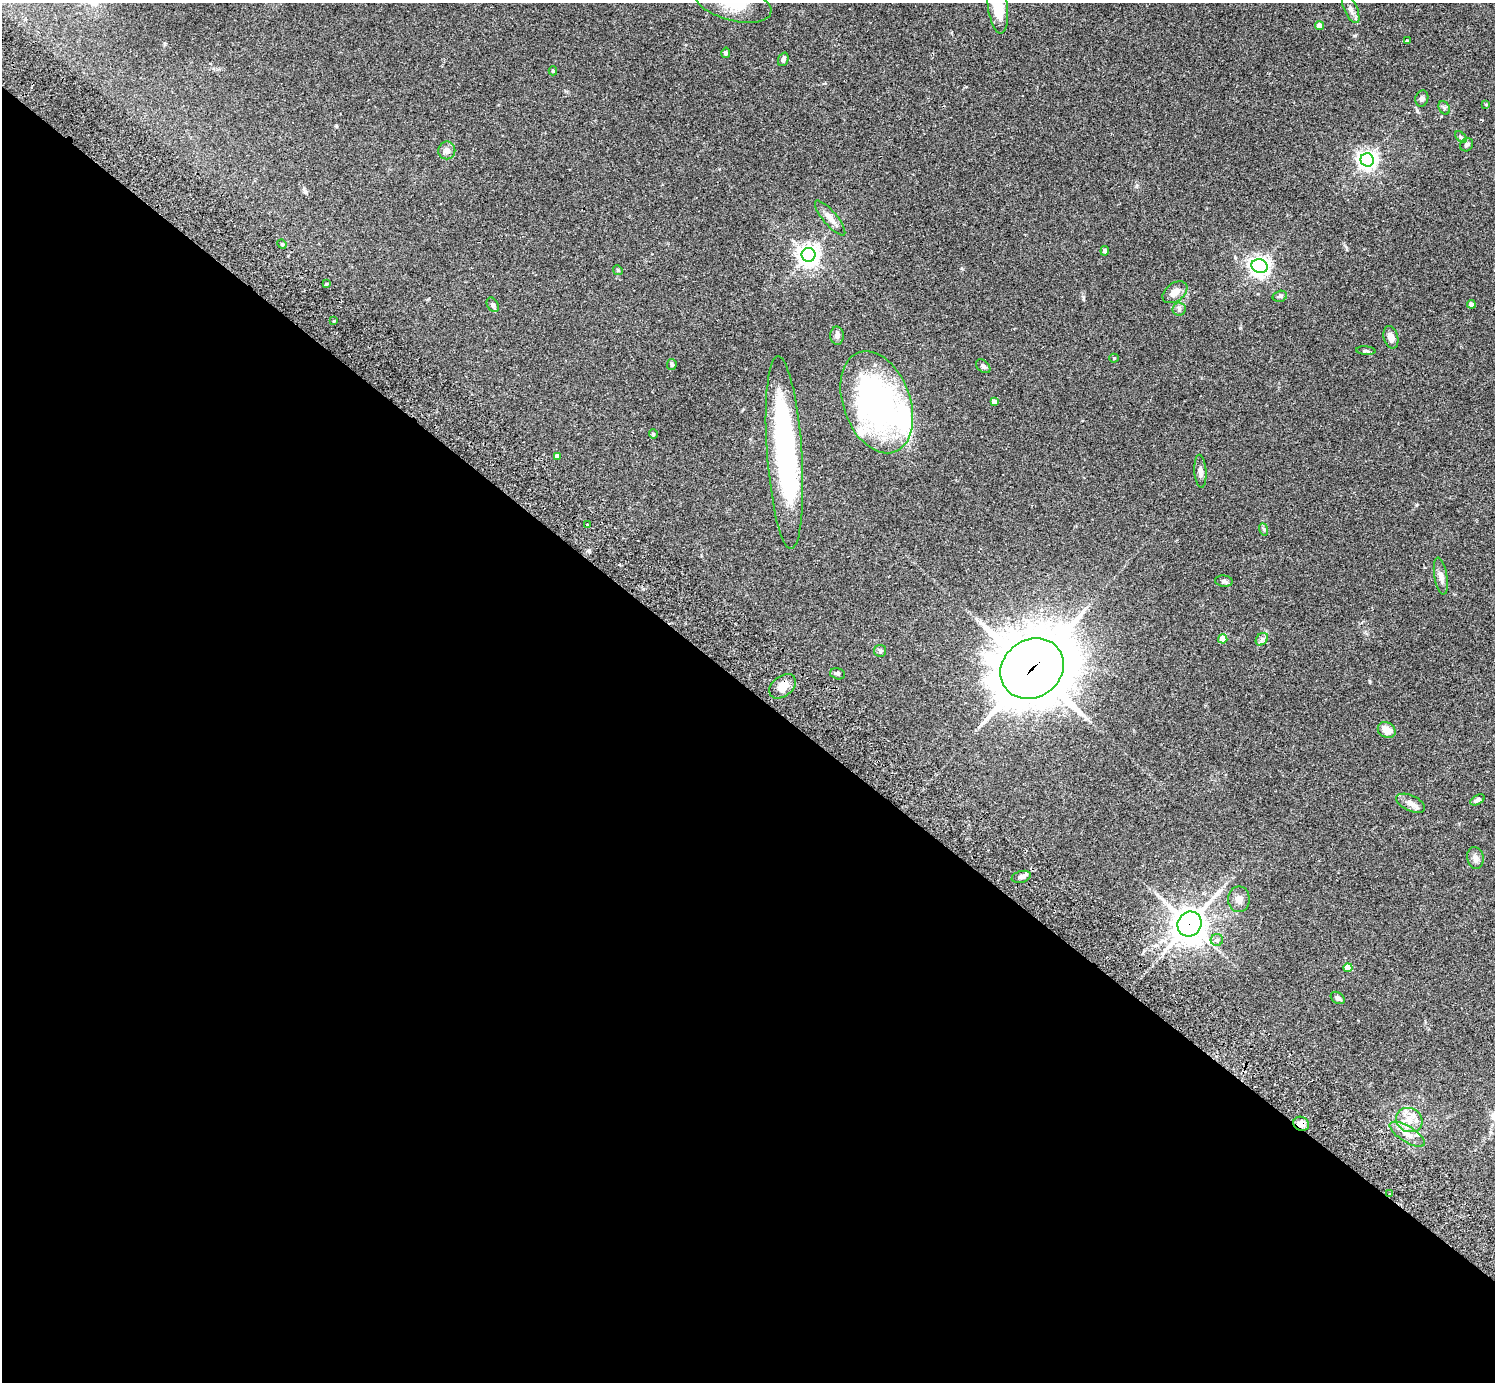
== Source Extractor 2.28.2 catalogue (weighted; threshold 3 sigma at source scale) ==
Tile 14 of 4 x 4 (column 2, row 4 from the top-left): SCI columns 1538-3030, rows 346-1725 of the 6059 x 6069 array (HDU 1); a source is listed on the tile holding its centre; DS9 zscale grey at full resolution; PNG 1497 x 1384 px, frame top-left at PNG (2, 3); each listed source drawn as its Kron ellipse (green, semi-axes under 4 px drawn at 4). Shown black and unused: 50% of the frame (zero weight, under 2 of 3 exposures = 3% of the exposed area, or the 3 px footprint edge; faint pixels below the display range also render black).
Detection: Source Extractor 2.28.2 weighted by HDU 2 'WHT'; one run over the whole footprint, this tile lists its part. Background 0.107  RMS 0.0065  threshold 0.029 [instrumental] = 3 sigma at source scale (4.5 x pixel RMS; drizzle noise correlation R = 1.50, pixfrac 1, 0.05/0.05 arcsec/px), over >= 5 px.
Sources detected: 68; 2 inside a brighter object's white glare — neither listed nor drawn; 2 inside a brighter listed object's ellipse — not listed separately; the other 64 listed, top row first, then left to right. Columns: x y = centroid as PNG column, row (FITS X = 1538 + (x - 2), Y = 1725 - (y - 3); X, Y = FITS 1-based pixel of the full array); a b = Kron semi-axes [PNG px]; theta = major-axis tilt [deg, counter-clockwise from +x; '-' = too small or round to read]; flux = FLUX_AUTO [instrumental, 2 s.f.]
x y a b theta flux
733 3 39 17 -15 24
998 5 28 10 -83 21
1351 9 15 6 -65 2.9
1319 26 4 4 - 6
1407 41 3 3 - 0.74
726 53 5 4 - 1.3
783 59 7 5 68 1.4
553 71 4 3 - 0.96
1422 98 8 6 73 1.8
1486 104 4 3 - 0.59
1444 108 7 5 -60 1.3
1461 137 7 4 -45 1
1467 145 7 6 - 1.6
447 150 9 8 - 3.5
1367 160 7 6 - 320
830 218 22 7 -50 5
282 244 5 4 - 0.79
1105 251 5 4 - 1.3
809 255 7 7 - 430
1259 266 8 6 -17 340
618 270 5 4 - 0.76
326 284 4 3 - 0.7
1175 292 14 9 36 5.3
1280 296 7 5 16 1.1
1471 304 4 4 - 2.9
493 305 8 5 -59 1.7
1179 309 6 6 - 1.5
334 321 3 3 - 1.3
837 336 9 7 -89 2.4
1391 337 11 7 -75 4.1
1366 351 9 4 -5 0.97
1114 358 4 4 - 0.57
672 364 5 4 - 1.1
983 366 8 5 -43 1.7
877 402 53 33 -70 170
994 402 4 4 - 2.7
653 434 4 4 - 0.73
784 453 97 17 -86 130
557 456 4 4 - 1.6
1200 471 16 6 -86 2.8
587 524 3 2 - 1
1263 529 6 4 -70 0.93
1441 576 18 6 -81 3.9
1224 581 9 5 -7 1.5
1223 639 4 4 - 12
1262 639 7 5 46 1.6
880 651 6 6 - 1.1
1032 668 33 28 36 4000
838 674 7 5 -14 1.3
782 686 15 10 39 7.8
1387 730 9 7 -32 6
1478 800 8 4 28 1.9
1411 803 15 7 -25 3.5
1475 858 11 8 -78 2.8
1021 877 10 5 15 2.4
1239 899 13 11 89 4
1190 924 13 11 55 980
1217 940 6 6 - 1.7
1348 968 4 4 - 11
1338 998 8 5 -35 2
1409 1120 13 12 - 8.3
1301 1124 8 7 - 4.4
1407 1134 20 7 -32 5.7
1390 1194 3 3 - 0.89
Overlapping masked pixels (flux is a lower limit): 4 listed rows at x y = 1032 668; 1190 924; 1301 1124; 1390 1194
Isophote crosses this tile's border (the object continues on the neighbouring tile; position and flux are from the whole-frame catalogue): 2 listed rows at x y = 733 3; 998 5
Unlisted compact peaks at least as high as the median listed source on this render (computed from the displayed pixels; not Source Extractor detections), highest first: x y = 589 551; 1417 111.